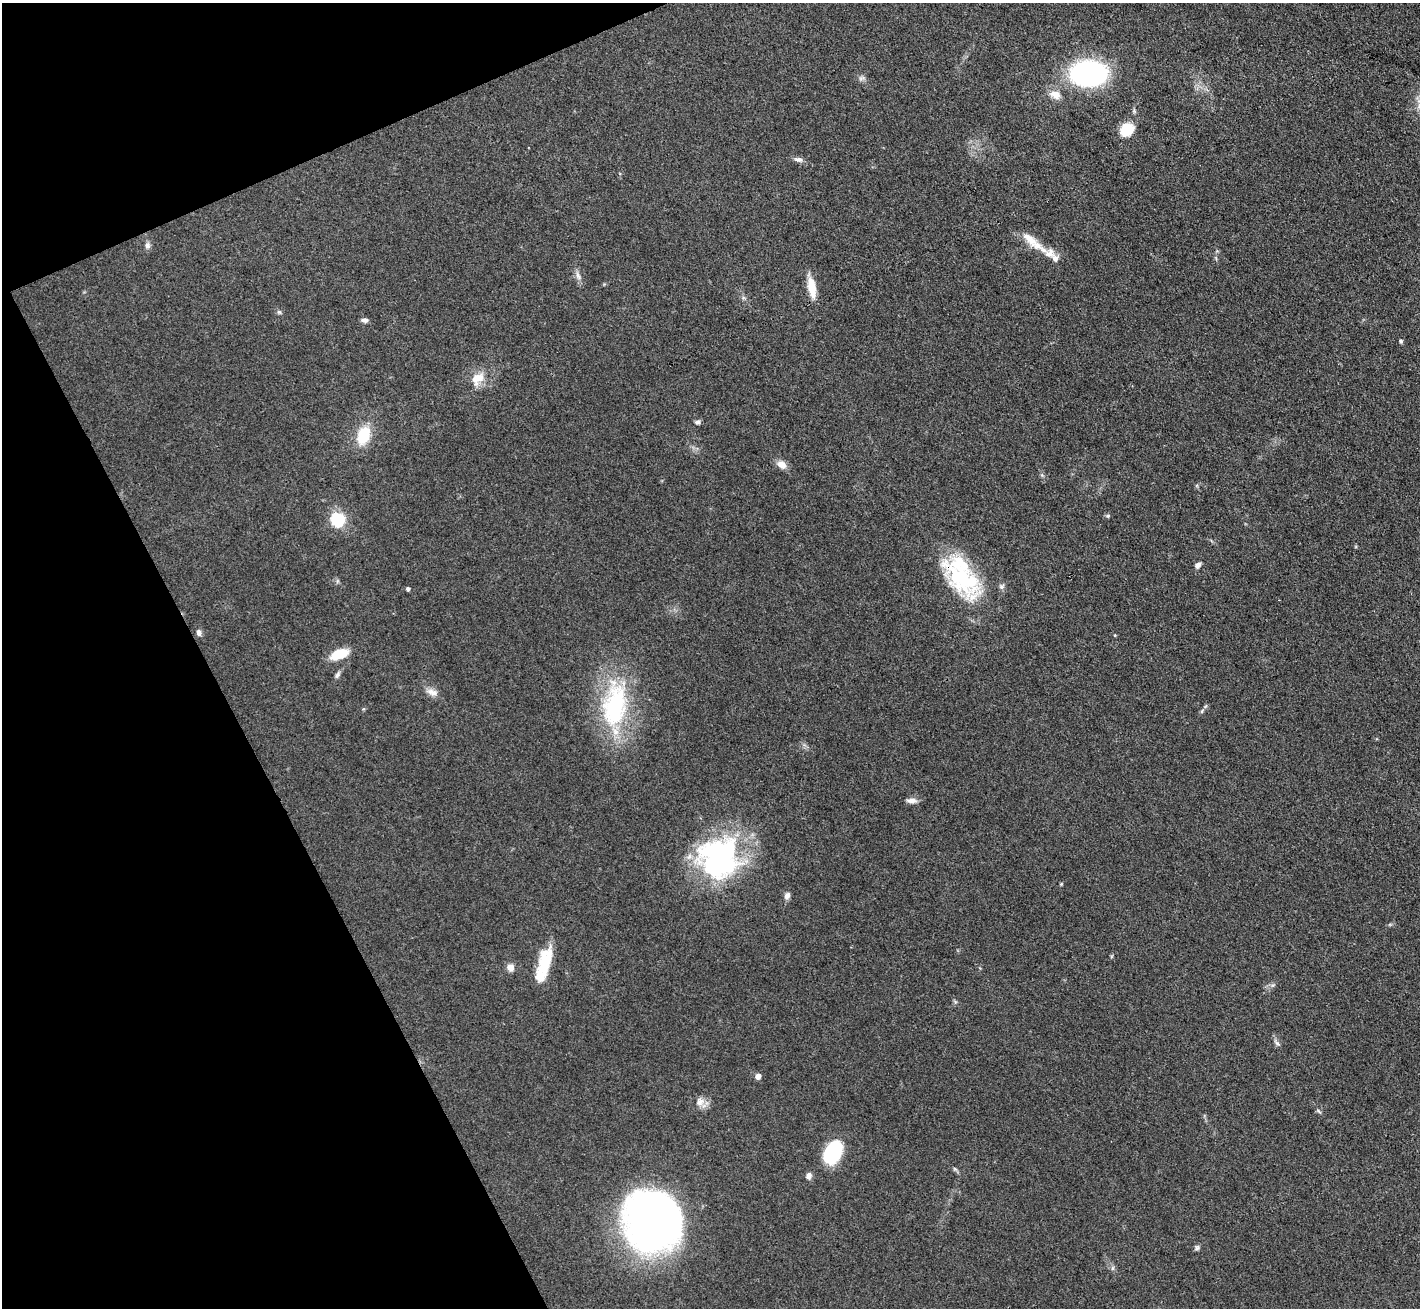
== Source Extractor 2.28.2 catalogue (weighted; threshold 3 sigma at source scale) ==
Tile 5 of 4 x 4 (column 1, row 2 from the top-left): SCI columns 1-1418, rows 2762-4067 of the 5672 x 5659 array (HDU 1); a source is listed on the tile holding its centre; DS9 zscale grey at full resolution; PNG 1422 x 1310 px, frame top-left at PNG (2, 3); no overlay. Shown black and unused: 20% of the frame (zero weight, under 3 of 4 exposures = <1% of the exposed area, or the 3 px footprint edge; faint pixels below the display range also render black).
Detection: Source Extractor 2.28.2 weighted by HDU 2 'WHT'; one run over the whole footprint, this tile lists its part. Background 0.0921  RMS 0.0064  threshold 0.0286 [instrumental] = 3 sigma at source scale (4.5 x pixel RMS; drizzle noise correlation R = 1.50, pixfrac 1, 0.05/0.05 arcsec/px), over >= 5 px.
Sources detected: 50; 2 inside a brighter object's white glare — not listed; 5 inside a brighter listed object's ellipse — not listed separately; the other 43 listed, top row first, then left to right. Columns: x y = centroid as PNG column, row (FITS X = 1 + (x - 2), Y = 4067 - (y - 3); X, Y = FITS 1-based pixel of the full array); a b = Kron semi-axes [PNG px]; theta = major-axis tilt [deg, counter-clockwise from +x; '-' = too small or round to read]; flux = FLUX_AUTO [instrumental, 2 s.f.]
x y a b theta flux
1088 73 22 15 1 200
862 78 10 6 8 2
1055 95 14 9 -24 6.3
1127 129 15 13 43 16
798 159 13 6 -14 2.6
1033 242 47 10 -39 13
147 245 8 7 - 2.3
578 276 14 6 -70 3.2
812 288 24 9 -80 12
279 312 6 6 - 1.1
364 320 9 6 -5 2
1401 341 5 4 - 1.3
478 378 21 14 39 11
697 422 8 5 14 1.7
364 435 21 13 73 21
781 464 13 9 -31 5.1
1108 516 6 4 -72 0.81
337 520 6 6 - 75
1198 565 8 6 41 2.8
963 578 64 28 -65 53
408 589 4 4 - 1.5
199 632 8 6 -74 2.2
339 654 20 10 21 14
337 675 11 5 58 1.9
432 692 16 9 -23 4.7
615 705 68 34 83 81
1202 711 6 4 72 0.94
912 800 13 7 -1 3.5
719 859 52 46 66 120
1061 884 5 4 - 0.63
787 896 10 6 58 2.6
544 963 35 14 82 21
510 967 8 8 - 4.3
1277 1043 13 4 -48 1.8
758 1076 5 4 - 4.9
699 1102 12 11 - 5
1319 1111 8 3 -45 0.95
833 1152 23 15 62 45
955 1169 7 4 -44 1.1
808 1176 8 6 68 2.8
653 1222 60 55 -66 320
1197 1248 8 6 56 1.4
1113 1268 6 4 89 1.3